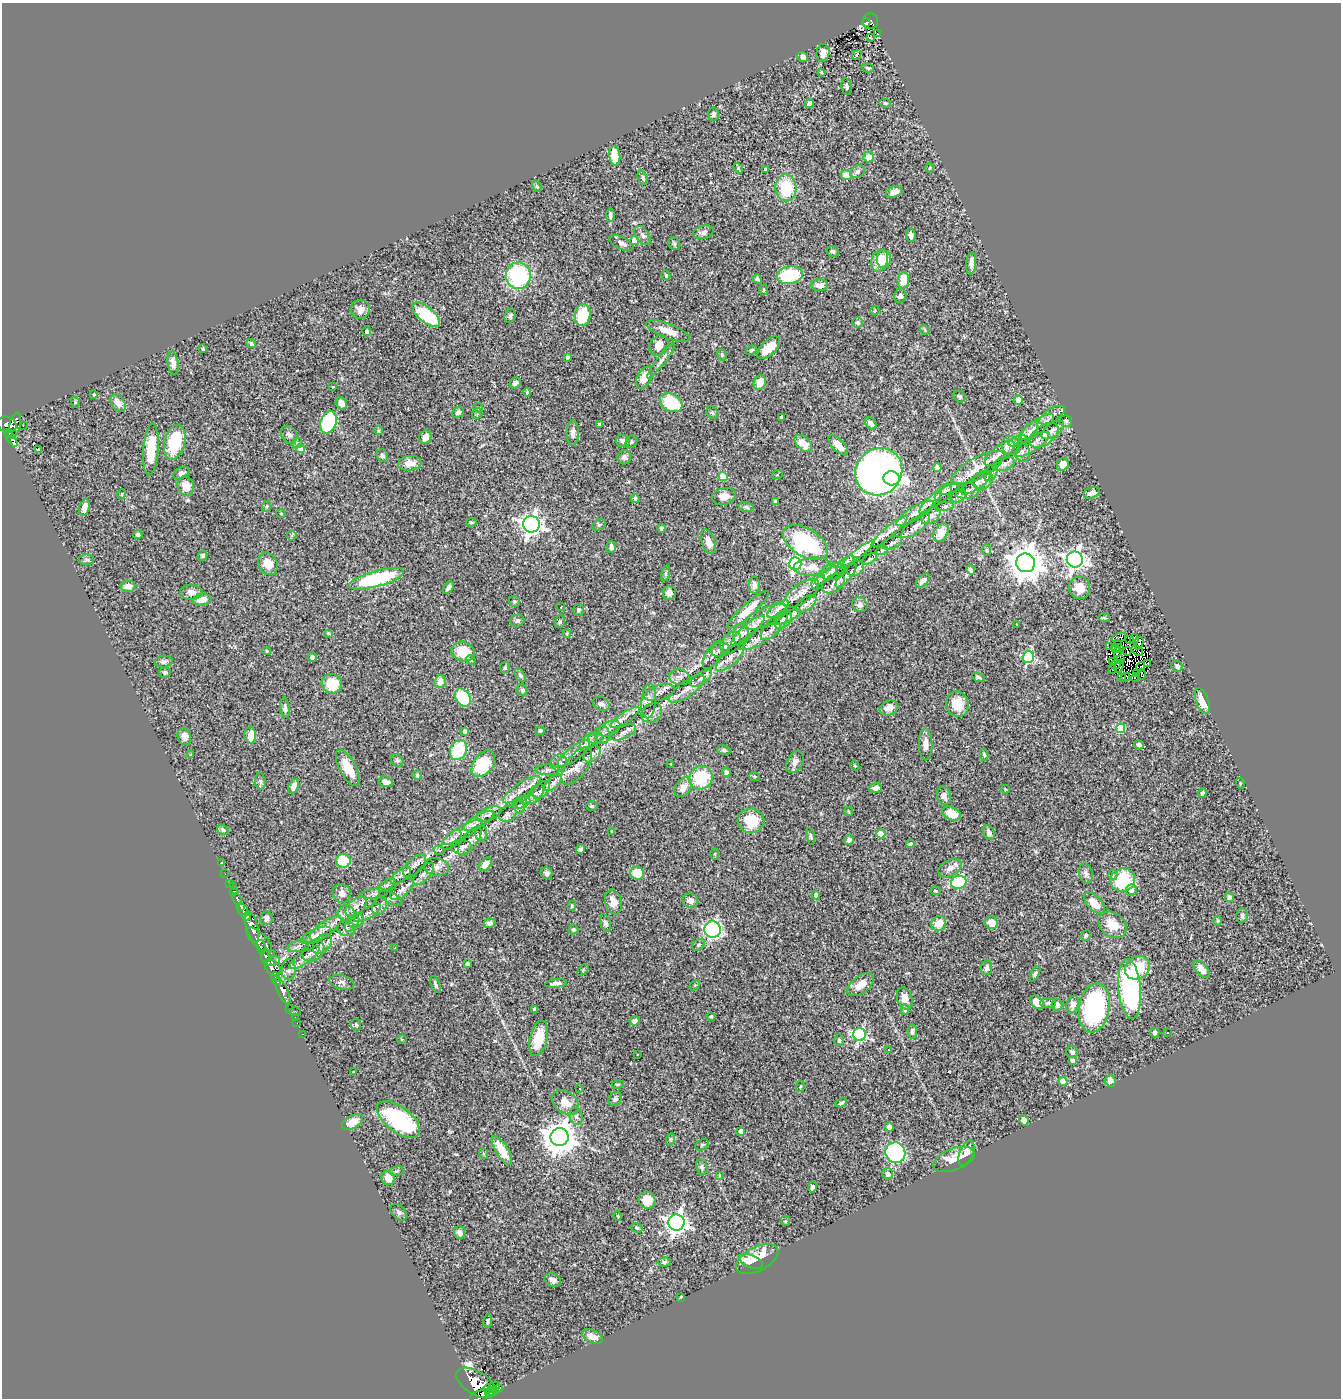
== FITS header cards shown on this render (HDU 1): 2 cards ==
NAXIS1  =                 1339
NAXIS2  =                 1396

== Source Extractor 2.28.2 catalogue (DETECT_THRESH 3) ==
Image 1339 x 1396 px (HDU 1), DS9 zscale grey, 1 PNG px = 1 image px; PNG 1343 x 1400 px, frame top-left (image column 1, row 1396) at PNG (2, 3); each listed source drawn as its Kron ellipse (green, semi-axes under 4 px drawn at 4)
Background 0.416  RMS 0.032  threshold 0.0964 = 3 sigma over >= 5 px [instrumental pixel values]
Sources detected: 498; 9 with non-positive FLUX_AUTO (blend fragments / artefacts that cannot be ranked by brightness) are neither listed nor drawn; the other 489 listed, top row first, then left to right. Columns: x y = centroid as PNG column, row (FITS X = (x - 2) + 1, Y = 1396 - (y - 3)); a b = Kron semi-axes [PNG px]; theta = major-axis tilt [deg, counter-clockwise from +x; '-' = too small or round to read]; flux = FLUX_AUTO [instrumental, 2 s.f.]
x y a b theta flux
871 21 8 7 - 110
866 22 4 3 - 18
877 34 3 2 - 1.7
870 37 3 2 - 2.9
823 53 9 6 84 16
857 55 5 3 - 36
803 57 5 4 - 9.6
868 68 6 3 -17 2.7
822 72 3 2 - 2.3
847 86 8 5 -77 4.7
885 103 5 4 - 3.1
809 104 5 4 - 7.1
713 114 6 5 - 6.7
615 156 10 5 -85 45
869 157 5 5 - 23
738 168 6 4 -49 3.1
930 168 5 3 - 1.8
766 169 4 3 - 13
857 172 8 6 30 6.5
846 175 5 5 - 27
643 178 7 5 -65 4.6
537 186 6 4 -57 2.8
786 188 13 10 -86 89
894 192 8 5 16 12
610 215 7 4 88 7
703 232 10 6 15 9.9
643 235 10 6 -55 8
911 235 7 4 -85 9.8
635 240 4 4 - 59
621 243 13 6 -25 12
674 244 7 5 -46 3.5
833 251 6 5 - 3.8
884 259 9 7 84 25
879 261 11 8 68 42
971 264 11 5 83 13
666 275 5 4 - 2
790 275 13 8 9 120
518 276 13 12 - 240
757 279 5 4 - 4
903 280 8 5 82 37
820 285 8 6 0 14
764 290 5 3 - 2.1
900 296 7 6 - 7.3
360 309 10 9 - 16
875 311 5 4 - 2.2
426 315 17 7 -39 99
583 315 11 8 78 100
510 316 7 5 66 4.6
858 323 5 5 - 5.7
925 330 5 4 - 2.4
367 331 5 4 - 5.4
668 331 23 7 -21 32
251 343 5 4 - 4.8
659 345 10 9 - 22
769 348 14 7 45 36
203 349 3 3 - 3.2
752 350 6 4 29 4.4
722 355 6 4 -75 3.4
568 357 4 3 - 2.8
661 361 22 4 53 10
173 363 12 5 -82 12
644 378 12 7 63 28
760 382 7 6 - 25
515 383 6 5 - 8.7
333 387 4 2 - 1.5
527 392 4 4 - 2.6
94 395 3 2 - 2.2
960 396 6 5 - 4.1
1018 400 5 4 - 21
75 402 5 3 - 2.3
671 402 12 8 -32 95
118 403 9 6 -57 20
341 403 6 5 - 13
478 408 5 4 - 2.8
458 412 6 5 - 7
712 412 7 5 -52 3.6
477 414 6 4 48 2.8
1052 415 14 6 31 12
782 417 4 3 - 6
1066 421 6 6 - 4
328 422 11 8 70 140
871 423 7 5 -47 11
599 424 3 3 - 4.3
7 425 10 8 -22 330
15 426 13 5 75 260
23 426 2 2 - 5.3
1037 427 20 7 34 20
1053 430 13 6 35 11
379 431 4 3 - 3.2
1029 432 13 6 57 9.8
9 433 4 3 - 140
573 433 12 6 90 10
289 435 9 7 -55 8
1044 435 16 9 36 18
425 437 7 6 - 12
11 438 10 3 -59 110
623 441 7 6 - 7.8
1018 441 10 5 19 5.1
175 442 18 10 76 120
631 442 7 5 54 3.8
297 443 6 5 - 3.6
803 443 10 6 -44 33
838 445 13 6 -45 20
1032 445 20 6 34 18
1011 446 10 8 -48 11
151 449 26 7 85 70
300 449 4 4 - 15
39 450 3 3 - 35
1022 452 10 8 -65 8.9
1000 453 18 7 38 17
382 455 6 5 - 5.2
624 457 7 6 - 6.8
410 463 12 7 6 23
1003 464 11 6 18 8.9
1063 464 6 5 - 20
937 468 4 4 - 29
978 468 29 10 28 29
879 472 24 23 - 980
181 473 8 5 29 6.8
991 473 8 6 61 5.9
777 475 5 3 - 1.9
723 477 4 4 - 59
891 478 8 7 - 690
983 480 11 8 37 9.6
976 483 17 6 35 8.9
186 486 10 8 -71 30
949 489 11 4 19 5.9
967 491 11 8 9 8.2
943 493 11 6 51 8.6
1092 493 8 5 20 11
122 494 5 3 - 1.6
724 496 12 8 12 21
959 496 8 6 41 5.8
635 499 4 4 - 4
775 501 4 3 - 3
931 502 16 4 46 9.8
267 506 6 3 71 2.5
84 507 9 5 75 17
746 507 7 4 -13 4.7
944 507 9 3 9 3.8
915 513 22 6 31 15
281 514 5 3 - 1.6
931 516 11 7 36 8.5
471 522 5 3 - 2.6
531 524 8 8 - 1300
599 525 7 5 29 3.9
916 526 18 7 39 12
661 528 4 3 - 3.8
890 531 23 5 40 18
941 532 10 6 62 16
138 535 4 4 - 4
292 536 5 4 - 2.7
708 542 12 6 -72 21
805 542 25 14 -31 220
892 543 10 5 23 5.7
611 547 6 4 89 7.7
882 550 6 4 19 3.6
986 550 6 3 -88 2.3
858 554 21 4 38 15
202 556 5 5 - 5.2
86 559 7 5 0 4.1
870 559 8 4 33 4.3
1075 559 8 8 - 1100
846 562 9 4 35 5.1
1026 563 9 9 - 4800
268 564 12 9 -62 30
795 564 6 6 - 380
813 567 19 9 4 26
855 568 9 7 28 7.8
971 570 5 3 - 4.1
833 571 13 7 16 9.5
666 573 8 4 76 3.6
846 575 15 5 51 12
826 576 14 5 38 9.1
376 579 29 8 15 190
818 581 9 5 64 6.2
923 581 8 5 49 12
833 584 13 8 33 13
754 585 8 5 -87 8.7
128 586 7 5 0 15
448 588 7 3 49 5.9
1080 588 11 10 - 31
191 592 11 7 -1 15
669 593 7 6 - 10
801 594 21 9 36 18
202 600 9 6 8 22
514 601 6 5 - 4.1
806 604 12 6 38 8.3
860 605 8 7 - 8.9
561 607 3 2 - 2.1
778 609 13 5 35 10
579 610 6 5 - 4.1
748 610 27 6 42 35
766 617 23 9 24 23
788 617 14 5 25 12
1104 617 6 4 -1 2.5
517 620 7 6 - 7
783 620 10 7 46 7.9
560 622 6 5 - 3.4
1017 625 4 2 - 4.5
774 626 18 7 47 13
748 631 21 6 42 20
328 633 3 3 - 1.7
567 634 4 4 - 2.1
741 634 11 8 83 11
760 636 24 7 31 22
1119 637 7 3 19 2.4
1129 639 3 2 - 1.8
1134 639 5 2 - 5.3
731 643 12 9 49 12
1139 643 6 2 72 5.2
1118 644 3 2 - 2
1110 647 3 2 - 4
1115 648 4 2 - 2
1119 648 3 3 - 2
720 650 9 7 12 8.3
267 651 4 4 - 3.3
1127 651 4 2 - 1.9
1137 651 6 2 -39 0.88
463 652 12 9 -18 64
1117 652 5 4 - 8.1
713 655 16 7 58 12
312 657 5 4 - 5
730 657 18 7 45 14
1028 657 6 6 - 270
1121 659 2 2 - 3
471 660 5 4 - 2.9
164 661 9 6 6 7
1112 661 3 2 - 2.4
1116 664 5 2 - 1.3
1148 664 3 3 - 18
1119 666 7 2 71 2.5
1177 666 6 5 - 5
1141 667 5 3 - 1.4
505 668 5 5 - 4.3
1113 669 3 3 - 13
165 672 6 5 - 3.8
1137 674 2 2 - 4.8
1141 674 6 2 88 5.6
520 675 7 4 -60 4.1
680 677 11 8 -9 8.8
978 677 6 3 -21 3.9
1121 677 2 2 - 4.9
1126 677 4 3 - 7.1
701 678 12 6 35 11
1135 678 4 3 - 2.9
440 682 6 5 - 25
332 684 10 9 - 57
687 689 21 7 36 21
522 690 5 5 - 5.1
660 693 15 7 17 13
463 697 10 7 -55 170
649 701 17 7 85 13
1202 701 13 6 -70 31
601 704 9 6 -29 6.4
957 704 13 11 -74 40
285 708 10 4 -83 7.5
889 708 9 7 23 16
652 713 11 9 35 12
625 717 17 5 33 12
1120 728 5 4 - 71
609 729 12 7 23 9.3
465 731 4 4 - 5.9
540 731 4 4 - 4.5
623 732 14 6 24 10
250 735 8 6 -86 51
602 735 9 7 -85 8.7
184 737 9 6 -76 17
595 738 7 5 14 5.2
589 742 11 6 46 11
926 744 16 7 -89 16
1139 745 5 4 - 6.5
459 750 10 8 63 100
724 750 7 5 -10 4.3
574 753 20 6 39 17
592 754 10 7 45 10
191 755 4 4 - 2.4
984 755 6 4 -78 3.6
397 760 7 5 -45 4.2
795 762 12 7 64 11
559 763 8 8 - 7.1
483 764 15 9 54 93
671 764 3 3 - 1.6
577 766 21 10 54 19
855 766 4 3 - 2
348 768 20 8 -61 44
547 770 12 5 -2 6.9
726 772 5 4 - 9.1
417 775 5 5 - 3
754 776 5 4 - 2.8
701 778 12 11 - 97
260 781 8 5 -84 5
386 782 7 5 -19 11
553 783 10 5 42 10
1240 783 5 3 - 2.1
294 786 7 5 71 14
683 787 11 7 53 17
876 788 6 5 - 10
1005 789 4 3 - 1.5
522 790 22 7 34 19
541 790 11 6 47 8.5
1202 793 5 4 - 6.3
535 794 12 6 49 7.5
944 796 9 7 -72 11
528 799 10 4 0 4.9
523 803 8 4 29 4.5
519 806 7 5 -74 4.4
592 806 6 5 - 3
849 812 5 2 - 1.6
952 813 10 6 -27 38
489 814 13 6 23 9.4
507 814 9 7 25 7.3
479 821 17 6 29 14
751 821 13 12 - 75
223 830 6 4 -32 4.6
462 832 23 6 29 19
612 832 3 3 - 3.3
481 833 8 6 89 5.8
989 833 8 5 -66 6.8
881 834 4 4 - 41
811 836 8 4 -78 4.1
451 840 12 6 45 8.8
849 840 5 4 - 7.5
470 841 17 7 53 14
910 844 4 3 - 3.3
461 847 10 7 -1 8.3
580 849 5 4 - 4.4
439 850 6 3 -18 2.1
715 854 5 3 - 2.2
343 861 7 7 - 76
222 862 3 3 - 3.4
485 864 8 5 52 16
414 866 14 7 44 11
436 867 13 8 -10 12
950 868 13 8 29 15
547 873 6 5 - 6.9
637 873 7 6 - 58
225 874 2 2 - 5.9
423 874 14 6 48 11
1086 874 10 6 -76 7.9
1113 875 5 4 - 4.2
401 876 12 5 35 9.6
1123 880 12 11 - 140
959 882 8 6 15 120
230 883 3 3 - 24
387 885 9 4 36 7.5
233 887 3 2 - 3.9
402 889 14 7 40 12
1131 890 6 5 - 12
935 891 5 4 - 2.4
234 892 4 3 - 120
342 893 9 9 - 14
374 894 14 5 7 8.4
816 895 4 4 - 18
1229 897 5 4 - 5.3
391 898 12 5 -27 6
237 899 6 3 -68 110
690 901 8 7 - 12
613 902 12 8 -76 22
1094 903 13 7 -46 33
241 906 3 3 - 160
380 906 10 6 63 7.8
572 906 5 3 - 2.5
356 907 12 7 43 13
243 910 7 5 -68 360
346 913 8 7 - 8.3
368 913 15 5 30 11
1242 915 7 5 -89 6.3
246 917 4 3 - 180
266 918 7 6 - 7.9
356 920 8 6 26 7.2
1217 921 5 3 - 2
490 923 6 5 - 8
606 923 8 5 -72 6.8
991 923 7 6 - 22
352 924 9 5 49 5.8
939 924 8 7 - 26
1112 925 15 11 -37 43
252 927 16 6 -75 1200
325 928 18 7 35 16
346 928 9 7 -6 7.3
573 930 5 4 - 4.2
713 930 8 8 - 410
316 935 16 6 23 12
1086 935 5 5 - 3.1
259 940 16 7 -43 460
322 944 11 7 47 11
699 945 7 5 41 4.1
298 946 11 5 11 7.4
261 947 7 4 -80 180
395 948 3 3 - 16
313 951 12 9 45 10
271 953 2 2 - 11
265 956 7 4 85 350
304 958 18 5 35 16
272 961 8 4 14 230
468 964 3 3 - 3.5
273 968 9 7 -41 450
986 968 7 5 84 6.3
1138 968 13 11 32 66
1202 969 10 5 -52 20
289 970 10 7 88 8.2
583 970 6 4 46 2.9
1035 974 8 4 64 4.2
276 977 5 3 - 340
277 981 4 3 - 300
342 982 12 7 -15 8.8
556 983 11 4 5 8.7
435 984 9 3 -69 5.1
695 985 6 4 43 1.8
861 985 15 8 37 24
1130 989 30 11 -85 340
283 991 14 5 -65 790
905 998 11 7 -72 21
1037 1002 8 5 -43 32
1048 1003 7 5 1 4.3
1073 1004 9 6 73 16
1057 1005 6 5 - 9.7
290 1008 2 2 - 5.8
1094 1008 25 15 80 330
534 1009 3 3 - 3
905 1010 5 4 - 5.1
295 1012 6 3 3 26
295 1017 2 2 - 8.8
711 1017 4 3 - 3.4
635 1021 5 4 - 8.1
297 1023 2 2 - 6.5
356 1025 6 5 - 3.7
912 1032 7 5 -85 4.9
1167 1032 3 3 - 8.7
1155 1033 4 4 - 6.7
302 1034 3 2 - 17
860 1035 6 6 - 350
539 1038 18 8 76 58
402 1039 5 3 - 2.4
839 1040 6 4 -89 4
889 1049 3 2 - 1.1
1072 1052 6 6 - 5.8
637 1054 2 2 - 1.5
1073 1060 4 3 - 8.5
354 1072 4 3 - 2.6
1063 1081 4 4 - 48
1110 1081 6 5 - 14
618 1084 6 3 0 2.3
800 1087 5 3 - 2.5
580 1089 3 3 - 2.1
615 1099 7 6 - 6.3
565 1102 15 10 -37 27
841 1103 6 4 27 4.4
576 1116 9 6 -74 7.6
398 1119 25 12 -38 230
1024 1120 5 4 - 9
352 1122 11 6 28 25
889 1127 5 4 - 7.8
741 1131 4 4 - 12
560 1137 9 9 - 4200
671 1139 6 4 71 3.3
702 1145 7 5 29 3.8
502 1150 16 6 -58 49
895 1153 10 10 - 510
966 1153 13 6 67 23
484 1154 5 3 - 2.5
954 1159 21 11 20 41
702 1167 8 5 -79 6.7
397 1171 7 5 17 3.5
888 1174 6 5 - 5.2
719 1175 4 2 - 1.8
388 1178 7 6 - 28
812 1187 6 4 78 5.5
647 1200 8 8 - 39
399 1212 9 6 -43 5.9
618 1216 4 3 - 1.9
785 1221 5 4 - 2.5
676 1223 8 8 - 1200
637 1228 6 4 -17 3
459 1232 6 5 - 11
757 1259 23 12 27 63
751 1261 13 6 -22 20
664 1262 6 4 2 4.3
553 1280 9 6 -20 9.9
681 1297 3 3 - 2.1
488 1321 7 4 80 3.5
592 1336 11 6 -24 19
476 1383 22 11 -32 2600
494 1387 6 5 - 210
499 1388 4 3 - 140
488 1389 5 3 - 250
492 1392 7 3 16 320
482 1395 12 5 16 720
At the frame edge (FLAGS 8, measured only in part): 1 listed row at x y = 482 1395
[9 non-positive-flux detections neither listed nor drawn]